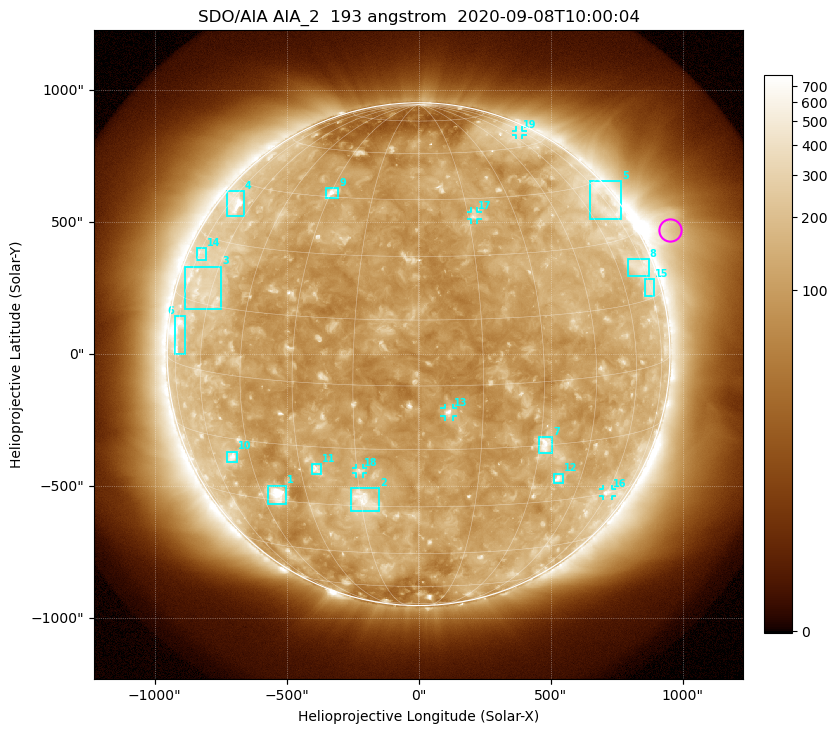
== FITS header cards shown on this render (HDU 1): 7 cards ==
TELESCOP= 'SDO/AIA'
INSTRUME= 'AIA_2'
WAVELNTH=                  193
WAVEUNIT= 'angstrom'
DATE-OBS= '2020-09-08T10:00:04.85'
CTYPE1  = 'HPLN-TAN'
CTYPE2  = 'HPLT-TAN'

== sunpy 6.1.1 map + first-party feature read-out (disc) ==
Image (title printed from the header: SDO/AIA AIA_2  193 angstrom  2020-09-08T10:00:04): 1024 x 1024 px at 2.4 arcsec/px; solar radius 952 arcsec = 397 px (full disc in frame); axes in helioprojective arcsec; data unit not stated in the header (colour bar unlabelled)
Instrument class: DISC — disc imager (sunpy class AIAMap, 193 A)
Bright regions (active regions / flare kernels): reference = the median radial profile (limb darkening/brightening removed); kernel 9 px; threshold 5 sigma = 181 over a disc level ~119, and >= 1.15x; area >= 12 px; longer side >= 10 px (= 24 arcsec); searched inside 0.97 R_sun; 19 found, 19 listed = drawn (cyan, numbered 1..; 5 of them under ~33 arcsec drawn as corner ticks so the feature stays visible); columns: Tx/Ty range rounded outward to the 5 arcsec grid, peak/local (2 s.f.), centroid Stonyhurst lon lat
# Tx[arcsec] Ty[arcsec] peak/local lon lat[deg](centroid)
1 -570..-500 -570..-500 12 -39 -28
2 -255..-145 -595..-505 5.3 -14 -29
3 -885..-745 170..330 2.7 -65 +18
4 -725..-660 520..620 5.3 -70 +39
5 645..770 510..655 2.8 +71 +39
6 -925..-885 0..145 4.4 -74 +7
7 455..510 -375..-315 5.5 +31 -15
8 790..870 295..360 2.4 +72 +23
9 -350..-305 590..630 6.5 -30 +46
10 -725..-685 -410..-370 4.7 -52 -20
11 -405..-370 -455..-415 4.7 -26 -21
12 510..550 -490..-450 4.7 +37 -24
13 95..130 -235..-205 7.4 +7 -6
14 -840..-805 355..400 2.3 -73 +26
15 860..895 220..285 2.1 +74 +17
16 695..735 -540..-510 3.1 +60 -30
17 200..225 510..540 3.3 +17 +40
18 -240..-210 -450..-430 3.4 -14 -21
19 370..395 830..850 1.9 +69 +65
Off-limb structures (1.02-1.3 R_sun): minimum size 162 px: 5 found; the strongest spans PA ~265..320 deg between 1.02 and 1.3 R_sun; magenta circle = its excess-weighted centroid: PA ~295 deg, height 1.12 R_sun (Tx ~950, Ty ~470 arcsec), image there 3.2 x the reference